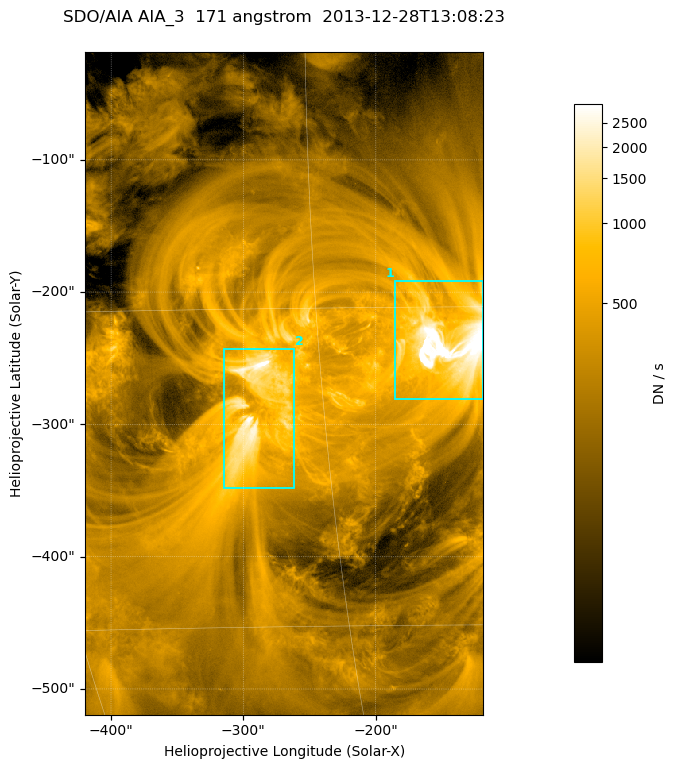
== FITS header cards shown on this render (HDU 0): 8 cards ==
TELESCOP= 'SDO/AIA '
INSTRUME= 'AIA_3   '
WAVELNTH=                  171
WAVEUNIT= 'angstrom'
DATE-OBS= '2013-12-28T13:08:23.34'
CTYPE1  = 'HPLN-TAN'
CTYPE2  = 'HPLT-TAN'
BUNIT   = 'DN / s  '

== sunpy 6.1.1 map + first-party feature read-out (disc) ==
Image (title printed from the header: SDO/AIA AIA_3  171 angstrom  2013-12-28T13:08:23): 502 x 835 px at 0.599 arcsec/px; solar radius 976 arcsec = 1628 px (partial field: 5.0% of the solar disc is inside the frame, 100% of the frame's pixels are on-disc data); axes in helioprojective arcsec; data unit DN / s (BUNIT, on the colour bar)
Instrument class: DISC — disc imager (sunpy class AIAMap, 171 A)
Bright regions (active regions / flare kernels): reference = the on-disc median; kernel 5 px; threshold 5 sigma = 741 DN / s over a disc level ~241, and >= 1.15x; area >= 419 px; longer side >= 6 px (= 3.6 arcsec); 2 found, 2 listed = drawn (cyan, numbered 1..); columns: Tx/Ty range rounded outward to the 2 arcsec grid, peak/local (2 s.f.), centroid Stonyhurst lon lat
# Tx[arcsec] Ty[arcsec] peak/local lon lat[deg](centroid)
1 -186..-118 -282..-190 31 -9 -17
2 -316..-262 -350..-242 14 -18 -20